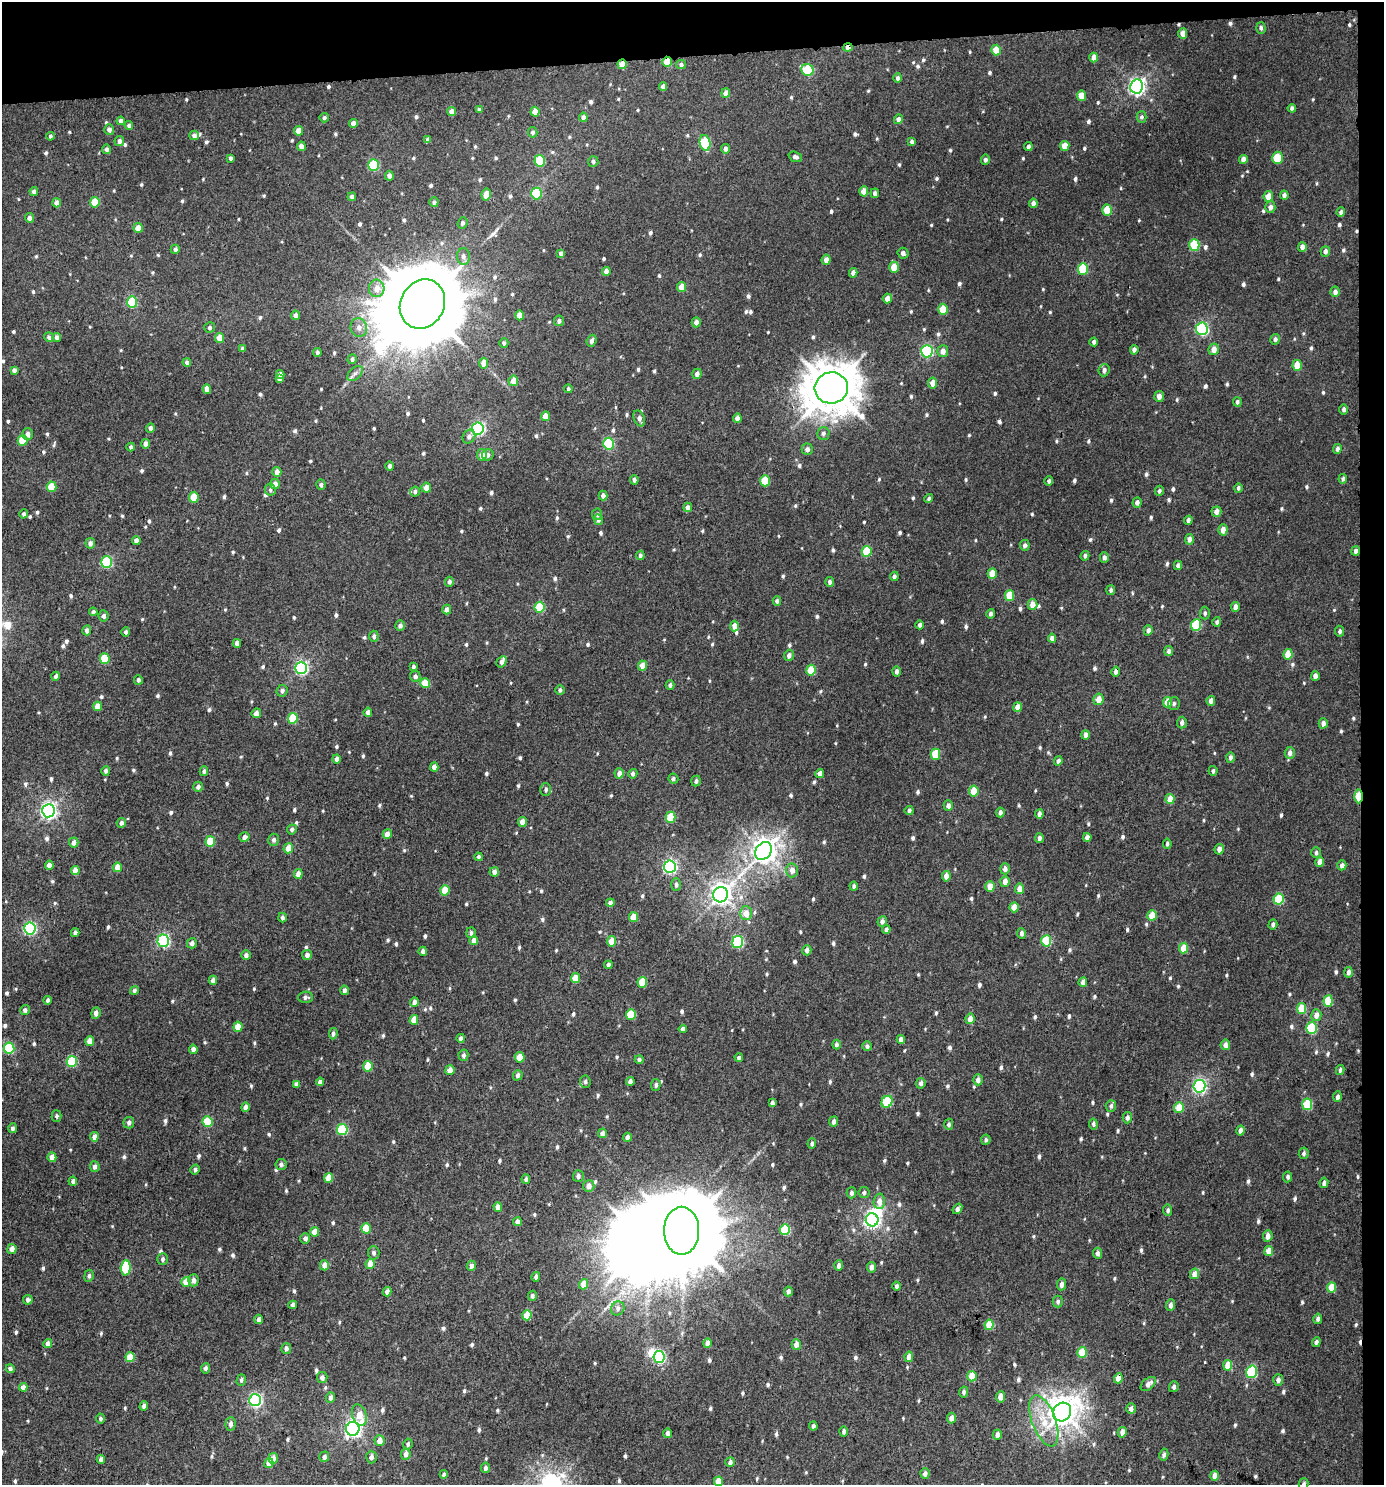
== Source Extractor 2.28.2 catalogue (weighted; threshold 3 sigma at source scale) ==
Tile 3 of 3 x 3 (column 3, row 1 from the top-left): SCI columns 2772-4153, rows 2971-4453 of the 4199 x 4457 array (HDU 1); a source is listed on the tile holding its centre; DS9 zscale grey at full resolution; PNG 1386 x 1487 px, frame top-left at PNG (2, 2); each listed source drawn as its Kron ellipse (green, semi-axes under 4 px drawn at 4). Shown black and unused: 5% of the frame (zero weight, under 3 of 4 exposures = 1% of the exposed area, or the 3 px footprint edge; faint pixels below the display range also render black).
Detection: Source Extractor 2.28.2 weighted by HDU 2 'WHT'; one run over the whole footprint, this tile lists its part. Background 0.00977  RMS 0.0064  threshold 0.0286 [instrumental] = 3 sigma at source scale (4.5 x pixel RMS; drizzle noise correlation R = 1.50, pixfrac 1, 0.0396/0.0396 arcsec/px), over >= 5 px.
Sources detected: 905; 3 inside a brighter object's white glare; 1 cosmic-ray / hot-pixel residue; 1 long thin detection or spike segment (spike, bleed or trail) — neither listed nor drawn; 2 inside a brighter listed object's ellipse — not listed separately; of the other 898, all 500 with FLUX_AUTO >= 1.46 (the completeness limit of this list) listed and drawn (398 fainter detections not listed), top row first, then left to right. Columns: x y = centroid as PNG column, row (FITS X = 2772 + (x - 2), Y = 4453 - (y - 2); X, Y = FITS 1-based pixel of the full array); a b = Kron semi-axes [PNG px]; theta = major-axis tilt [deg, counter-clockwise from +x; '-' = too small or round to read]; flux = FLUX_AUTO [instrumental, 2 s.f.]
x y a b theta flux
1261 28 5 4 - 1.8
1183 33 5 4 - 6.1
848 47 4 4 - 3.7
996 50 5 4 - 12
1094 57 5 4 - 5.9
667 62 5 4 - 14
622 64 5 4 - 9
681 64 5 4 - 1.7
807 70 6 5 - 40
898 78 5 4 - 1.8
1137 86 7 6 - 210
663 87 4 4 - 2.5
726 93 5 4 - 5.1
1081 96 5 4 - 9.9
1292 108 4 4 - 2.1
479 109 4 3 - 1.7
452 112 4 4 - 4.5
535 112 5 4 - 7.9
583 117 5 4 - 2.7
1141 117 5 5 - 1.6
324 118 4 4 - 1.6
898 119 5 4 - 2.9
121 121 4 4 - 3.4
353 123 4 4 - 4
129 125 4 4 - 2.1
109 130 5 5 - 3
299 131 5 4 - 6.2
533 132 5 4 - 1.5
194 135 5 5 - 2.4
50 136 4 3 - 1.6
428 139 4 4 - 1.8
119 141 5 4 - 2.5
912 142 4 3 - 1.7
705 143 8 5 -77 40
301 146 4 4 - 5.2
1065 146 5 4 - 8
1028 147 4 3 - 2.1
106 149 5 4 - 2.3
725 149 5 4 - 2.6
795 157 7 5 -20 2
231 158 4 3 - 1.6
1277 158 6 5 - 18
1243 159 4 4 - 4.1
985 160 5 4 - 2
540 161 6 5 - 27
593 162 5 5 - 1.6
373 165 6 5 - 39
389 176 5 4 - 2.9
34 191 4 4 - 2.2
864 191 5 4 - 8.2
537 193 6 5 - 39
875 193 5 4 - 1.9
486 194 6 4 79 7.4
1284 195 4 4 - 2.3
1268 196 5 4 - 6
352 197 4 4 - 2.1
95 202 5 4 - 14
434 202 5 4 - 1.6
56 203 4 4 - 3.4
1033 203 5 4 - 2.8
1270 207 6 5 - 2.9
1107 210 5 4 - 15
1341 212 5 4 - 1.9
29 218 5 4 - 2.3
462 223 6 5 - 1.7
138 228 5 4 - 5.7
1194 245 6 5 - 26
1302 247 5 4 - 3.3
175 249 5 4 - 1.8
1325 251 5 4 - 2.5
903 253 5 5 - 2.1
561 254 4 4 - 2.5
463 256 8 6 -89 2.8
826 260 5 4 - 3.3
894 267 5 4 - 8.9
1083 269 6 5 - 31
606 271 4 4 - 4.6
853 273 5 4 - 2.8
682 287 5 4 - 9.2
377 288 9 8 - 5.6
1335 292 5 4 - 2.8
887 298 5 4 - 4.3
132 302 6 5 - 37
422 304 25 22 61 12000
943 309 5 4 - 16
295 315 5 4 - 2.7
519 315 5 4 - 5.7
559 321 5 5 - 2
696 322 5 4 - 3.2
359 327 9 8 - 3.8
210 328 5 5 - 1.6
1202 329 6 6 - 89
49 337 5 4 - 1.9
57 337 4 4 - 2.2
220 338 5 4 - 6.9
1275 339 5 5 - 2
591 341 6 4 69 2.5
1094 342 4 4 - 1.8
504 343 5 4 - 1.6
242 349 4 3 - 1.6
1214 349 6 5 - 5
1134 350 5 4 - 2.5
927 351 6 5 - 81
943 351 6 5 - 4.1
317 352 4 4 - 1.6
352 359 5 4 - 1.7
187 362 4 4 - 2
484 363 5 4 - 6.8
1297 365 5 4 - 12
14 370 4 4 - 2.1
1104 370 6 5 - 2.4
355 373 9 5 44 2.2
280 374 4 4 - 3.1
697 374 5 4 - 2.7
279 379 4 4 - 2.8
513 381 5 4 - 6.2
932 383 5 4 - 5
831 388 16 15 - 2200
207 389 5 4 - 5.4
568 389 4 4 - 1.5
1159 396 5 4 - 3.6
1237 402 5 4 - 1.6
1344 409 5 4 - 1.8
545 416 5 4 - 5.7
639 418 8 5 -67 2.8
737 418 4 4 - 3.6
150 428 4 4 - 2.1
478 428 6 6 - 110
823 433 6 6 - 1.7
28 434 6 5 - 2.8
469 437 7 6 - 2.7
22 440 5 5 - 16
145 444 5 4 - 3.2
608 444 6 5 - 42
131 447 4 3 - 1.7
807 449 6 5 - 2.7
1337 449 5 4 - 2.5
482 455 5 5 - 4.9
488 455 6 5 - 1.7
390 466 4 4 - 2.2
277 472 5 4 - 3.8
1343 479 5 4 - 1.5
634 480 5 4 - 2.1
765 481 5 5 - 20
1049 481 4 4 - 1.5
275 484 5 4 - 5.1
321 485 5 4 - 1.8
51 487 5 5 - 15
426 488 5 4 - 4.9
1238 488 4 4 - 1.5
270 490 6 5 - 1.7
415 491 5 5 - 1.7
1159 491 5 4 - 1.5
603 496 5 4 - 2.8
194 497 5 4 - 14
929 499 4 4 - 1.5
1137 503 5 4 - 2.9
688 507 5 4 - 3
1216 512 5 5 - 4.2
24 514 5 4 - 1.5
597 514 6 5 - 1.7
598 520 5 4 - 1.9
1188 520 4 4 - 1.9
1223 530 5 4 - 4.5
1189 539 5 4 - 3
136 540 4 4 - 2.8
90 543 5 5 - 2.3
1025 545 5 4 - 1.9
867 551 5 5 - 22
1355 551 5 4 - 1.9
640 555 4 4 - 1.7
1085 556 5 4 - 1.5
1104 557 5 4 - 2.2
107 562 6 5 - 55
1178 565 4 4 - 2.1
992 574 5 4 - 10
894 576 5 4 - 1.8
449 582 5 4 - 2.2
830 582 5 4 - 2.1
1111 590 5 4 - 1.5
1009 595 5 4 - 14
777 601 5 4 - 1.7
1032 604 5 5 - 5.7
540 607 5 5 - 25
1235 607 5 4 - 3.3
447 609 5 4 - 3.2
93 612 4 4 - 1.9
1205 613 6 5 - 1.5
991 614 5 4 - 1.6
104 616 5 5 - 2.2
1217 622 5 4 - 1.6
920 625 4 3 - 1.8
1196 625 6 5 - 32
400 626 5 5 - 2.3
734 626 5 4 - 5.3
87 630 5 4 - 2.5
1148 630 5 4 - 2.9
1340 631 5 4 - 1.5
126 632 4 4 - 1.7
374 636 5 4 - 1.8
1052 638 4 4 - 3.3
237 643 4 4 - 3.1
1169 651 5 4 - 2
1288 654 5 4 - 12
789 655 5 5 - 2.7
105 659 5 5 - 22
501 662 6 4 58 2.5
642 666 5 4 - 6.2
413 667 4 4 - 1.5
301 668 6 6 - 110
811 670 5 4 - 17
896 671 5 4 - 2.3
1116 671 5 4 - 2.6
56 676 4 4 - 1.8
415 676 5 5 - 2.4
1315 676 5 4 - 3.5
138 680 5 4 - 1.7
425 683 5 4 - 13
670 685 5 4 - 1.7
560 690 5 4 - 1.5
282 691 6 5 - 1.9
1099 699 6 5 - 6.5
1211 701 5 4 - 3.7
1168 702 5 4 - 12
1174 703 6 5 - 1.5
98 706 4 4 - 6.2
1017 707 5 4 - 6.6
368 712 4 4 - 2.9
256 713 5 4 - 3.4
293 718 5 5 - 23
1182 723 6 5 - 2.6
1323 723 5 4 - 2.9
1085 735 4 4 - 3.1
1290 753 6 5 - 2.9
935 754 5 5 - 20
1230 757 5 4 - 2.1
337 759 4 4 - 2.7
1058 761 5 4 - 2.2
434 767 4 4 - 4.3
106 771 5 4 - 1.6
204 771 5 4 - 1.7
1213 771 5 4 - 1.6
619 773 5 4 - 3.7
820 773 4 4 - 3.7
633 774 5 4 - 2
673 779 5 5 - 1.6
696 781 5 4 - 1.7
198 787 5 5 - 2.1
546 790 6 5 - 1.6
974 791 5 4 - 13
1359 796 7 3 90 24
1170 799 5 4 - 8.2
948 806 5 4 - 3.2
909 810 4 4 - 1.6
48 811 6 6 - 200
1000 812 5 4 - 2.2
1039 814 4 4 - 2.9
671 817 5 5 - 19
522 822 5 4 - 4.9
121 823 5 4 - 2.1
292 829 5 5 - 1.7
387 834 5 4 - 4.1
244 837 5 5 - 2.3
1087 837 4 4 - 3.5
1039 838 5 4 - 2.1
274 840 6 5 - 2
210 841 5 5 - 18
74 842 5 4 - 4.1
1167 844 5 4 - 1.5
288 848 5 4 - 7.6
1219 849 5 4 - 4.1
764 851 9 7 52 590
1316 853 5 5 - 1.6
478 857 4 4 - 1.5
1320 862 5 4 - 4.2
49 865 4 4 - 3.5
1342 865 5 4 - 2.6
117 867 5 4 - 5.9
670 867 6 6 - 130
1005 869 5 5 - 3.1
792 870 7 6 - 3.9
75 871 4 4 - 6.2
494 872 5 4 - 3.3
298 874 5 4 - 4.3
946 876 5 4 - 4
1005 882 5 4 - 4.9
676 885 6 4 89 1.6
854 886 4 3 - 1.6
990 887 5 4 - 6.6
1019 889 5 4 - 5.4
445 890 5 4 - 13
721 895 8 7 - 410
1279 899 6 5 - 29
610 903 4 4 - 3.1
1014 907 5 4 - 6
746 913 7 6 - 6.2
1152 915 5 4 - 11
633 917 5 4 - 10
282 918 5 4 - 1.8
882 921 5 4 - 2.3
1273 925 5 4 - 1.9
30 929 6 5 - 95
886 929 4 4 - 1.8
75 933 4 4 - 2.3
471 933 5 5 - 1.5
1021 933 5 4 - 2
474 940 5 4 - 5.3
163 941 6 6 - 90
611 941 5 4 - 7.2
1046 941 5 5 - 26
738 942 6 5 - 62
192 943 5 5 - 2.4
1184 948 5 4 - 12
807 950 5 4 - 2.9
423 951 4 4 - 1.9
246 955 5 4 - 2.3
307 955 5 5 - 2.6
608 965 4 4 - 2
1348 972 5 4 - 2.7
575 978 5 4 - 9
213 980 5 4 - 3
642 982 5 5 - 20
1083 982 5 4 - 3.3
134 990 4 4 - 1.7
344 990 5 4 - 2.2
305 997 7 5 2 2
48 1000 4 3 - 1.5
1328 1001 5 4 - 18
414 1002 5 4 - 3.4
1301 1009 5 4 - 17
25 1010 5 4 - 1.8
96 1013 6 4 84 2.7
631 1015 5 5 - 19
1316 1015 6 5 - 4.4
970 1019 5 4 - 5.1
414 1020 5 4 - 7.3
238 1027 5 4 - 10
1311 1028 6 5 - 35
683 1029 4 4 - 2.9
333 1034 5 4 - 1.8
461 1038 4 4 - 2.3
901 1039 4 4 - 3.6
90 1041 5 4 - 6.6
836 1044 5 4 - 2
1225 1045 5 5 - 3.5
867 1046 5 4 - 1.9
9 1048 5 5 - 41
193 1049 4 4 - 2.5
463 1055 6 5 - 1.8
520 1057 5 4 - 8.9
739 1057 4 4 - 1.5
639 1060 4 4 - 1.6
72 1061 5 5 - 38
368 1066 5 4 - 16
450 1070 5 4 - 5.4
1340 1070 5 4 - 1.6
518 1075 5 4 - 2.1
978 1080 5 5 - 3
630 1081 4 4 - 3
320 1082 4 4 - 2.8
585 1082 6 5 - 1.7
921 1083 5 4 - 2.6
296 1084 4 4 - 2.6
656 1085 6 4 85 1.8
1199 1086 6 6 - 120
1337 1097 5 4 - 2.5
887 1102 6 5 - 32
772 1103 4 4 - 2.3
1307 1104 6 5 - 30
1111 1106 6 5 - 1.9
246 1107 5 4 - 3.2
1179 1107 5 5 - 12
57 1116 6 5 - 1.5
1127 1118 5 4 - 2.1
834 1121 5 4 - 2.8
207 1122 5 5 - 22
129 1123 5 5 - 2.1
949 1124 5 4 - 1.8
1093 1124 5 4 - 1.6
12 1128 5 4 - 1.8
342 1130 5 5 - 43
1240 1131 5 4 - 3.8
602 1133 5 4 - 2.9
94 1137 4 4 - 4
627 1137 4 4 - 3.3
986 1140 5 5 - 1.5
812 1143 5 4 - 1.6
1304 1153 6 5 - 1.6
52 1157 5 4 - 6
281 1164 5 5 - 1.9
95 1167 5 5 - 2.2
195 1170 5 4 - 1.6
578 1176 6 5 - 1.9
1288 1177 5 4 - 1.6
329 1178 5 4 - 13
526 1179 5 4 - 1.9
73 1181 4 4 - 2.3
1324 1183 5 4 - 2.2
589 1186 6 5 - 3.6
851 1193 5 5 - 2
864 1193 5 5 - 1.7
879 1201 8 6 88 4.9
498 1207 4 4 - 4.6
957 1209 6 4 51 2.7
1168 1210 5 4 - 1.6
872 1220 6 6 - 200
517 1222 4 4 - 3.1
366 1228 5 4 - 16
785 1230 5 5 - 26
682 1231 24 17 90 11000
315 1232 5 4 - 7.1
1268 1236 6 5 - 3.5
305 1238 5 5 - 2.2
12 1249 5 4 - 4.1
1269 1251 5 4 - 8.1
374 1253 7 6 - 1.8
1097 1253 5 4 - 2.1
163 1259 6 5 - 1.7
370 1264 5 4 - 7.7
324 1265 5 4 - 4.2
839 1265 5 4 - 2.6
471 1266 5 4 - 2.8
871 1267 5 4 - 2.8
126 1268 8 5 88 28
1194 1274 5 4 - 5.8
89 1276 6 4 81 1.5
536 1277 5 4 - 1.8
193 1280 6 5 - 2.9
186 1282 5 4 - 10
583 1284 5 4 - 5.7
1061 1284 6 4 83 2.7
897 1286 4 4 - 1.8
1331 1288 5 4 - 13
788 1291 5 4 - 2.5
387 1292 5 4 - 3.1
532 1296 5 4 - 1.9
28 1300 5 4 - 2
1058 1302 6 5 - 1.7
293 1305 4 4 - 2.3
1170 1305 6 4 85 2.6
618 1308 7 6 - 2.2
527 1315 5 4 - 14
259 1319 5 4 - 2.1
1318 1319 5 4 - 1.7
989 1325 5 4 - 14
1316 1342 5 4 - 1.8
48 1343 4 4 - 3.7
707 1343 5 4 - 4.7
796 1344 5 4 - 4.3
286 1348 5 5 - 2.2
1082 1352 5 4 - 16
130 1357 5 4 - 13
659 1357 6 5 - 74
909 1357 5 4 - 4.4
1228 1365 5 4 - 12
205 1368 5 4 - 1.8
10 1369 4 4 - 1.9
1252 1372 6 5 - 45
972 1376 5 4 - 12
322 1377 5 5 - 2.6
1118 1378 5 4 - 6.8
241 1380 6 4 74 1.6
1278 1380 5 5 - 2.3
1148 1384 9 5 40 3.7
23 1387 4 4 - 4.5
1174 1387 5 5 - 1.9
964 1392 5 4 - 1.6
331 1397 5 4 - 2.3
1000 1397 5 4 - 3.8
255 1400 6 6 - 110
144 1406 5 4 - 2.6
1131 1409 5 4 - 2.6
1062 1412 10 8 48 800
359 1415 11 7 -72 9.8
100 1418 5 4 - 1.6
951 1418 5 4 - 3.9
1044 1421 27 12 -69 17
231 1424 7 5 86 2.6
813 1426 4 4 - 1.9
353 1429 7 6 - 210
844 1431 5 4 - 1.7
1122 1432 5 4 - 4
668 1433 4 3 - 2.4
997 1435 5 4 - 3
380 1440 5 5 - 5.4
408 1444 5 4 - 1.6
406 1454 5 5 - 3.5
1164 1455 6 4 78 1.8
324 1457 5 5 - 2.5
371 1457 6 5 - 2.6
273 1458 5 5 - 4.7
101 1459 4 4 - 3.3
730 1462 5 4 - 2.2
269 1463 5 4 - 7
485 1468 5 4 - 2
925 1473 5 4 - 3.1
444 1474 4 3 - 2.1
1215 1476 5 4 - 5.9
718 1481 5 4 - 12
1304 1484 6 5 - 1.5
Overlapping masked pixels (flux is a lower limit): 6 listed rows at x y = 848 47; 667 62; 622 64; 1116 671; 1359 796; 1118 1378
Isophote crosses this tile's border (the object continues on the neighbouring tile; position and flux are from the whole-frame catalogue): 2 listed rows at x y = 718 1481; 1304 1484